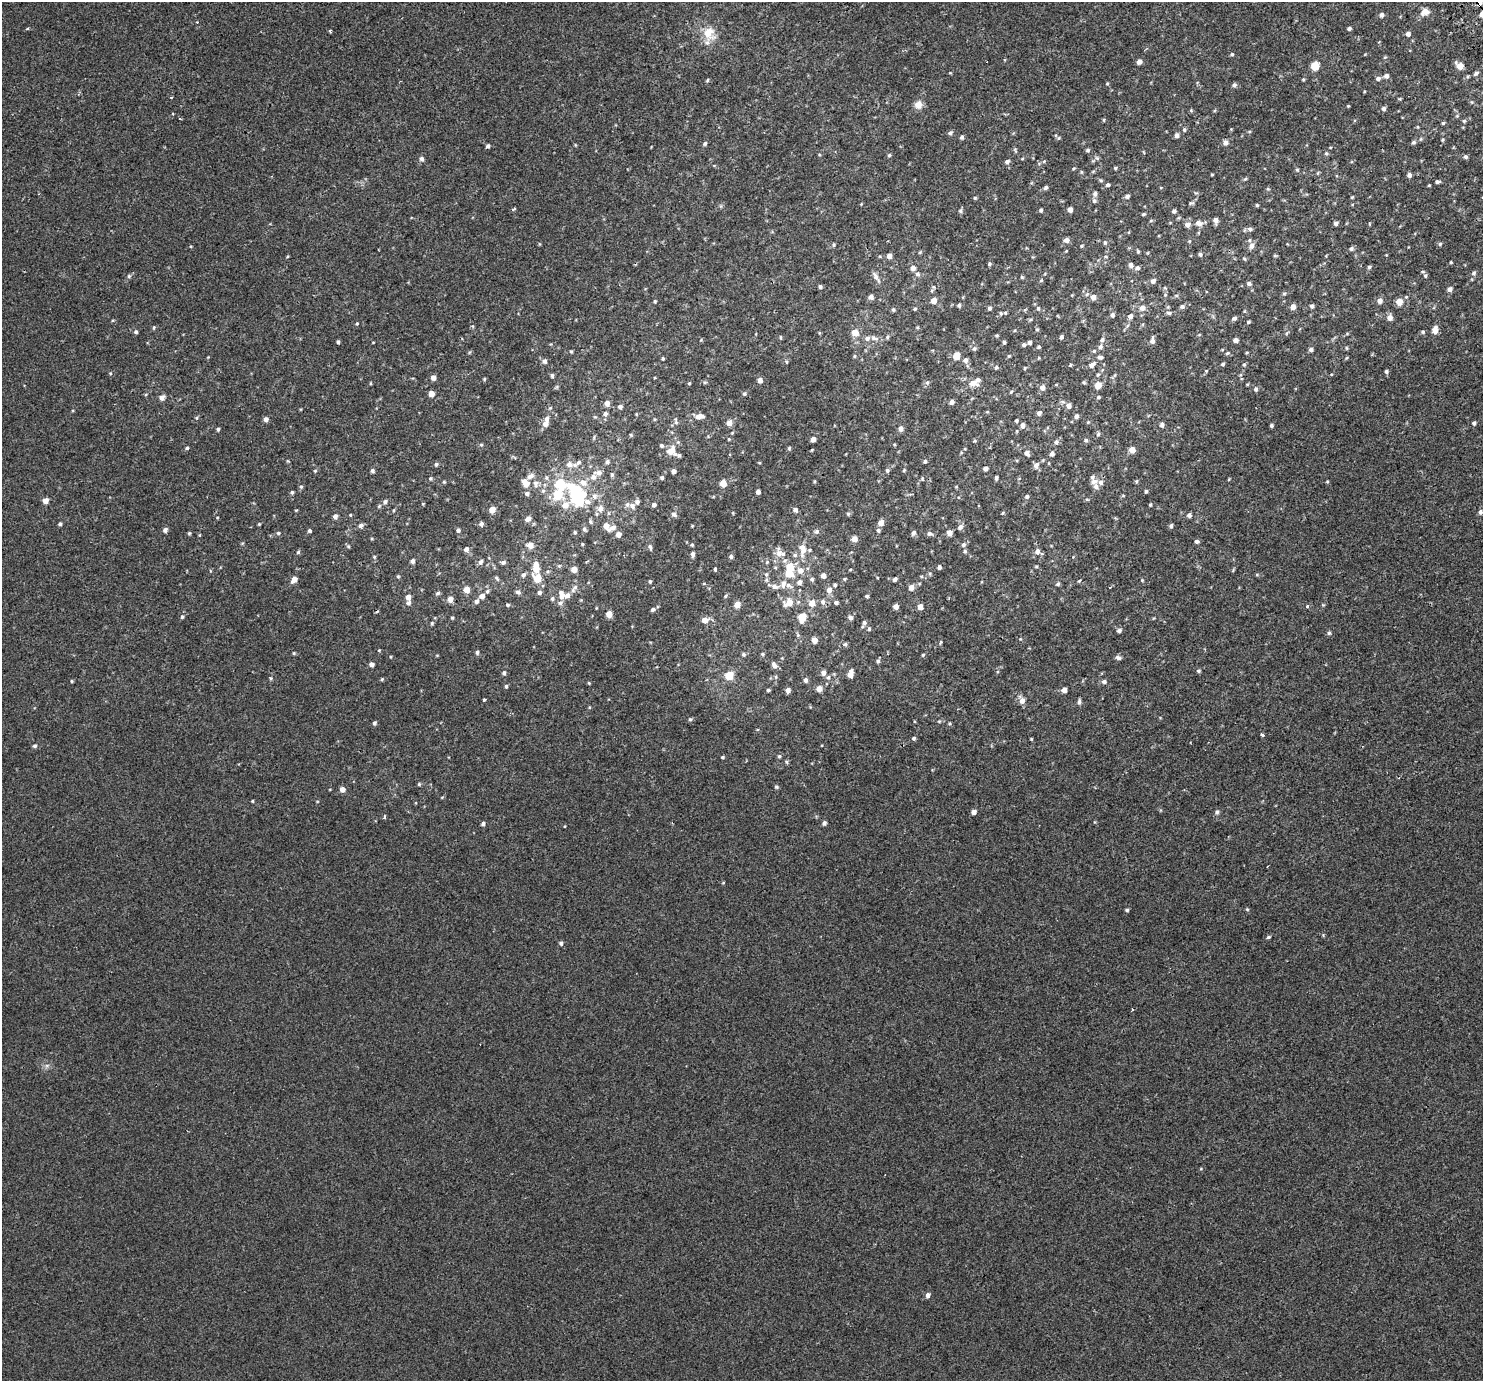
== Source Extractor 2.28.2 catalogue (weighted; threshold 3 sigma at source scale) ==
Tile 10 of 4 x 4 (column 2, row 3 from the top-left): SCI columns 1542-3022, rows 1569-2947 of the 6034 x 5956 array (HDU 1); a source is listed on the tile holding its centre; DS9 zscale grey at full resolution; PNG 1485 x 1383 px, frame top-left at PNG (2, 2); no overlay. Shown black and unused: <1% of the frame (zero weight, under 2 of 3 exposures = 3% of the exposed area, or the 3 px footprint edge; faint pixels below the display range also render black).
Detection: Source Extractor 2.28.2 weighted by HDU 2 'WHT'; one run over the whole footprint, this tile lists its part. Background -2.08e-05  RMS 0.0026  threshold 0.0119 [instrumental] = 3 sigma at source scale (4.5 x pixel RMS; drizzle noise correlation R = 1.50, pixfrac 1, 0.0396/0.0396 arcsec/px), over >= 5 px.
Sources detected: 498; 1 inside a brighter object's white glare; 3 cosmic-ray / hot-pixel residue — not listed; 20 inside a brighter listed object's ellipse — not listed separately; the other 474 listed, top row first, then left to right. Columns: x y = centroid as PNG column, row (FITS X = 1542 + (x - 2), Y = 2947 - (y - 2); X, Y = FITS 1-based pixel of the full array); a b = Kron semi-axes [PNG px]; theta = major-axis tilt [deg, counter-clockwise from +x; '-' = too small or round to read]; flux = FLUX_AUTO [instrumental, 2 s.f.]
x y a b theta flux
1479 3 6 5 - 1.2
1425 12 9 7 16 2.1
1381 15 5 5 - 0.72
1349 28 4 3 - 0.52
27 29 4 3 - 0.3
330 31 4 3 - 0.55
709 33 20 16 -63 4.6
1408 34 5 5 - 0.9
1232 54 5 4 - 0.35
1385 57 5 4 - 0.25
1139 62 5 5 - 1.1
1315 66 5 5 - 7.4
1460 66 6 5 - 3.5
1476 73 7 5 45 0.58
1386 76 5 5 - 0.89
1378 78 6 6 - 0.62
707 80 5 3 - 0.25
1107 83 4 4 - 0.25
1234 85 5 5 - 0.66
1400 99 5 3 - 0.22
918 105 10 9 - 1.8
1348 106 4 3 - 0.2
1384 109 5 5 - 0.6
1104 120 5 3 - 0.24
1464 121 5 4 - 0.36
1443 123 5 4 - 0.32
1184 130 5 4 - 0.41
950 133 6 4 40 0.54
1177 135 5 5 - 0.85
962 137 5 4 - 0.53
1059 138 6 4 88 0.25
1442 140 5 3 - 0.27
1225 142 6 6 - 0.96
1413 142 5 5 - 0.49
705 143 5 5 - 0.43
575 145 5 3 - 0.19
488 146 5 4 - 0.5
1088 150 5 5 - 0.36
1015 151 8 3 -69 0.33
1326 153 5 4 - 0.38
889 155 4 4 - 0.34
1466 157 5 5 - 0.48
1097 158 6 4 -44 0.38
421 159 6 5 - 0.65
1007 161 6 5 - 0.57
1044 161 5 4 - 0.27
1073 168 5 3 - 0.25
1115 168 4 4 - 0.29
1297 170 5 4 - 0.3
1081 172 5 3 - 0.25
1318 173 6 3 71 0.25
1212 174 5 3 - 0.19
1409 175 4 4 - 0.85
1245 179 6 4 44 0.29
1101 180 6 4 -21 0.32
1437 182 5 3 - 0.51
1108 185 5 4 - 0.51
1429 185 3 3 - 0.21
1045 188 5 5 - 0.47
1268 189 5 4 - 0.26
1095 194 6 5 - 0.66
1127 196 5 5 - 0.58
1352 197 5 3 - 0.24
975 198 4 4 - 0.28
1094 201 6 6 - 0.51
1191 203 8 5 18 0.42
861 204 4 3 - 0.18
1257 205 4 4 - 0.29
514 209 5 3 - 0.4
1041 210 4 4 - 0.43
1070 210 4 4 - 1.3
960 211 6 5 - 0.42
1174 211 4 4 - 0.5
1144 214 5 3 - 0.31
1215 220 6 5 - 1.1
1151 221 5 3 - 0.25
1199 223 10 8 -15 1.3
1336 223 5 4 - 0.61
1187 224 7 7 - 1.1
1250 229 5 5 - 0.83
1066 240 5 5 - 1.2
1105 242 5 4 - 0.33
1440 244 5 5 - 0.38
833 245 6 4 85 0.32
1081 246 4 3 - 0.25
1252 246 8 7 - 1.1
1351 249 6 5 - 0.52
1138 251 5 4 - 0.3
920 252 5 4 - 0.25
1200 254 5 4 - 0.49
287 256 4 3 - 0.22
889 256 5 5 - 1.3
1275 256 6 4 0 0.27
1106 257 5 3 - 0.22
1244 259 6 3 -45 0.27
1451 262 3 3 - 0.22
989 264 5 4 - 0.39
1131 265 7 6 - 0.73
1369 267 6 4 16 0.37
913 268 5 5 - 1.2
1137 268 6 6 - 0.59
1474 273 6 5 - 0.45
917 274 7 6 - 0.67
129 276 5 5 - 0.42
1425 276 6 5 - 0.44
876 277 16 6 -57 1.2
1022 277 5 4 - 0.27
1041 281 6 4 2 0.23
1153 281 6 5 - 0.72
1249 283 5 4 - 0.7
820 287 4 4 - 0.51
1450 289 5 5 - 0.96
1284 293 5 5 - 0.33
1165 295 5 4 - 0.29
871 297 5 5 - 0.85
1093 297 6 6 - 1.5
1406 297 4 4 - 0.22
934 300 5 5 - 1.9
655 301 5 3 - 0.28
1380 301 6 6 - 1.1
1399 302 5 5 - 3.1
959 305 5 4 - 0.4
1182 306 6 6 - 0.5
1312 306 5 4 - 0.55
1293 307 5 5 - 1.6
989 308 5 4 - 0.53
1038 308 6 4 -79 0.46
1142 308 7 6 - 1.3
915 309 5 4 - 0.31
893 310 5 5 - 0.4
1001 313 5 4 - 0.3
1005 313 4 4 - 0.26
1169 313 8 5 -8 0.6
1112 315 5 5 - 0.57
1130 316 6 5 - 0.94
1234 318 6 5 - 0.53
1390 318 6 5 - 1.4
1030 320 6 4 1 0.27
1248 322 5 4 - 0.29
357 323 4 3 - 0.24
154 327 6 4 82 0.3
1037 329 5 4 - 0.27
1435 330 9 6 79 1.5
136 332 5 4 - 0.44
855 332 8 7 - 2.1
1423 332 5 4 - 0.37
997 335 4 4 - 0.27
780 337 5 3 - 0.23
887 337 6 4 27 0.37
1061 337 4 4 - 0.54
874 338 11 5 -10 0.97
701 340 4 4 - 0.22
1102 340 6 5 - 0.57
1235 340 4 4 - 1.2
1152 341 7 5 86 1
338 342 4 3 - 0.38
373 342 4 2 - 0.16
1004 342 4 3 - 0.46
1030 342 4 4 - 0.67
1024 345 5 4 - 0.49
1039 347 4 4 - 0.38
1100 347 7 6 - 0.69
974 348 6 6 - 0.51
1346 348 5 3 - 0.23
1311 349 5 4 - 0.56
571 351 4 4 - 0.27
1094 351 5 5 - 0.32
1227 353 5 4 - 0.34
854 356 5 4 - 0.28
956 356 6 5 - 3.1
1009 356 4 4 - 0.23
1100 357 7 5 -2 0.6
663 358 4 4 - 0.33
966 360 6 6 - 0.89
544 361 6 5 - 0.85
786 362 5 3 - 0.26
1223 364 5 3 - 0.35
1070 365 4 3 - 0.25
1092 365 9 6 48 0.8
1244 365 5 4 - 0.27
996 367 5 5 - 0.47
1024 368 5 3 - 0.21
1206 371 4 3 - 0.23
1386 371 4 4 - 0.48
552 376 6 4 -88 0.43
433 378 5 5 - 1.1
484 379 4 4 - 0.27
760 380 5 5 - 1.4
705 382 6 3 18 0.3
1084 382 5 4 - 0.3
370 383 5 3 - 0.19
689 383 5 4 - 0.27
927 383 6 5 - 0.46
973 383 13 9 -6 2
1056 385 5 3 - 0.23
1098 385 6 5 - 3
1042 388 6 6 - 1.1
1255 389 6 5 - 0.5
1011 392 5 3 - 0.28
431 394 5 4 - 2.1
744 394 5 5 - 0.42
162 397 6 6 - 1.1
1098 397 4 3 - 0.38
951 402 6 5 - 0.65
607 403 6 5 - 1.3
1069 406 6 6 - 1.2
620 407 5 5 - 0.7
550 408 6 5 - 0.34
1039 413 5 5 - 0.72
605 414 6 5 - 0.71
636 414 5 3 - 0.2
699 416 14 7 -2 1.7
1076 416 5 5 - 0.74
266 419 5 5 - 0.94
1016 420 4 4 - 0.37
676 421 10 5 -79 0.54
1088 422 4 4 - 0.22
729 423 6 5 - 1.7
1474 423 5 5 - 0.49
545 424 7 6 - 1.4
1022 425 6 5 - 1
1162 425 5 5 - 0.66
1271 425 3 3 - 0.46
901 428 6 5 - 1
218 429 4 4 - 0.4
1098 434 6 5 - 0.4
631 435 5 4 - 0.24
594 437 6 3 73 0.28
729 439 4 4 - 0.23
813 439 5 4 - 1.1
1086 440 6 5 - 0.44
975 441 5 4 - 0.26
1056 442 6 6 - 0.62
894 444 4 3 - 0.22
481 445 5 4 - 0.31
661 446 5 5 - 0.48
187 448 5 4 - 0.35
789 448 5 4 - 0.31
1132 450 5 5 - 2.5
671 451 9 9 - 2.9
1027 453 7 6 - 0.79
1052 454 5 4 - 0.88
925 461 5 4 - 0.42
579 462 7 5 38 0.49
607 462 6 5 - 0.54
436 464 5 5 - 0.45
569 464 8 8 - 1.3
1036 465 8 7 - 1
985 468 5 4 - 0.79
887 470 5 5 - 0.41
904 470 4 4 - 0.25
315 471 4 4 - 0.27
372 471 5 5 - 0.46
674 471 4 4 - 0.84
612 475 6 5 - 0.4
530 476 10 6 26 0.98
593 477 8 7 - 1.2
662 477 4 4 - 0.47
996 477 4 3 - 0.51
1092 477 7 6 - 0.48
430 478 5 5 - 0.34
1136 481 5 5 - 0.27
1327 481 4 4 - 0.23
444 482 5 4 - 0.27
1101 482 7 6 - 0.77
525 483 10 7 -58 1.8
583 483 11 9 -21 1.9
723 483 5 5 - 3.4
535 484 10 7 -88 1
561 484 16 14 -44 7.2
1096 486 7 6 - 0.96
301 487 6 5 - 0.4
543 491 6 5 - 0.43
1146 491 5 3 - 0.33
292 492 4 4 - 0.36
577 492 17 10 -39 17
758 492 4 4 - 0.79
527 494 5 5 - 0.61
594 496 9 7 -89 1.1
1123 496 5 3 - 0.21
1027 497 5 5 - 0.48
45 501 5 5 - 1.9
385 502 6 6 - 0.61
565 505 8 8 - 2.2
654 505 5 4 - 0.64
1150 505 4 3 - 0.27
632 506 9 7 -40 0.99
600 508 8 8 - 1.3
492 509 5 5 - 2.7
296 510 4 3 - 0.21
394 510 5 3 - 0.22
795 510 6 5 - 0.63
1480 512 5 5 - 0.59
608 513 6 3 -71 0.28
1003 513 4 3 - 0.26
674 514 7 5 -45 0.68
848 514 5 4 - 0.34
350 515 4 3 - 0.21
1189 515 5 5 - 0.76
335 516 5 5 - 0.91
528 519 7 6 - 1.1
590 522 6 5 - 0.4
881 523 6 5 - 1.7
60 524 4 4 - 0.43
259 524 4 3 - 0.24
481 524 6 6 - 0.72
361 526 7 6 - 0.72
606 526 9 6 -54 1.8
692 526 4 3 - 0.18
1171 526 5 4 - 0.5
960 527 7 6 - 0.82
584 529 6 5 - 0.51
165 530 5 5 - 0.71
458 530 5 5 - 0.57
878 530 6 5 - 0.44
309 531 4 4 - 0.49
817 531 6 6 - 0.61
575 532 5 4 - 0.3
189 533 5 4 - 0.29
278 533 5 4 - 0.37
913 533 6 5 - 0.74
949 533 5 5 - 1.5
618 534 5 5 - 1.4
930 534 8 6 -18 0.58
854 539 6 5 - 1.6
1197 541 5 4 - 0.53
582 544 4 3 - 0.24
530 545 7 6 - 1.8
692 545 5 4 - 0.3
963 545 7 6 - 0.58
348 546 5 4 - 0.32
650 547 9 5 -78 0.54
803 548 16 9 -88 2.4
466 549 6 5 - 0.94
965 551 5 5 - 0.36
1037 551 8 6 87 1.1
298 552 5 5 - 0.33
779 553 11 10 - 1.8
693 554 7 5 88 0.69
731 556 5 5 - 0.53
374 557 5 4 - 0.3
1073 557 3 3 - 0.18
413 561 5 5 - 0.66
481 562 7 6 - 0.67
503 562 6 5 - 0.55
767 562 4 4 - 0.29
1036 566 5 3 - 0.26
790 567 7 6 - 4.3
939 567 4 4 - 0.65
536 569 8 6 -85 2.9
574 569 5 5 - 2.2
715 569 5 3 - 0.32
548 571 5 3 - 0.33
800 571 9 8 - 1.5
766 574 6 5 - 0.47
930 574 6 3 -73 0.28
523 575 7 6 - 0.68
398 576 4 4 - 0.29
823 576 5 5 - 1.1
497 578 8 4 -49 0.43
537 578 6 5 - 5.3
294 579 6 5 - 2
812 579 5 5 - 0.51
845 579 5 4 - 0.27
895 579 5 4 - 0.69
1142 580 4 3 - 0.22
650 581 4 3 - 0.35
1079 581 4 3 - 0.53
799 582 6 5 - 0.9
783 584 11 6 82 1.2
1058 584 6 5 - 0.42
835 585 5 4 - 0.4
775 586 10 6 -9 1.1
575 587 9 6 46 0.86
911 587 6 6 - 1.3
467 590 5 5 - 2.4
829 590 7 6 - 1.3
487 591 6 5 - 0.42
518 592 6 6 - 0.6
539 592 5 5 - 0.59
438 593 6 5 - 0.48
561 594 14 8 -77 1.6
482 596 6 5 - 1.2
725 596 6 3 70 0.3
867 596 4 4 - 0.37
408 597 6 5 - 1.7
450 599 6 5 - 1.5
552 599 6 4 76 0.4
477 601 6 5 - 0.72
789 602 9 7 27 3
823 602 7 6 - 0.75
836 602 5 4 - 0.62
408 603 6 6 - 0.56
812 603 6 6 - 2.2
507 605 5 4 - 0.34
737 605 5 5 - 2.3
896 606 5 4 - 1.3
1307 606 4 4 - 0.4
920 607 5 5 - 1.6
653 609 6 5 - 0.58
609 614 5 5 - 2.7
182 617 5 4 - 0.35
452 618 4 4 - 0.26
802 618 6 5 - 5.7
851 618 6 5 - 0.68
705 620 6 6 - 2.1
864 622 7 5 78 0.62
432 623 6 4 75 0.32
869 629 6 4 75 0.38
1119 630 5 5 - 0.58
1329 633 5 5 - 0.44
798 635 6 4 -71 0.33
814 640 5 5 - 1.9
941 642 5 3 - 0.23
845 644 5 5 - 0.42
379 650 4 4 - 0.22
477 652 6 4 -90 0.46
294 653 4 4 - 0.25
743 654 6 6 - 0.41
762 654 5 4 - 0.34
923 655 5 4 - 0.27
1118 658 8 5 -21 0.61
878 661 5 4 - 0.46
371 664 5 4 - 1
774 665 9 6 -61 0.94
1198 671 5 5 - 0.38
504 673 5 5 - 0.51
823 673 5 5 - 1.1
850 674 7 4 77 2
729 675 6 5 - 6.2
776 677 6 4 90 0.31
828 677 6 5 - 0.49
271 678 5 4 - 0.27
382 679 4 4 - 0.29
805 680 5 4 - 0.74
72 681 4 4 - 0.23
1104 681 6 5 - 0.63
589 683 4 3 - 0.22
506 686 5 4 - 0.38
819 689 5 5 - 1.9
768 690 4 3 - 0.36
788 690 5 4 - 0.93
1064 690 5 4 - 1.3
484 700 4 3 - 1.1
1022 701 8 7 - 1.3
1079 702 7 5 85 0.52
690 719 5 5 - 0.35
374 723 5 4 - 0.47
950 723 5 3 - 0.24
1262 735 3 3 - 0.7
914 738 5 5 - 0.44
1031 739 3 3 - 0.21
35 746 5 5 - 0.47
779 756 5 5 - 0.36
722 757 4 3 - 0.3
786 762 6 4 -32 0.34
419 784 4 4 - 0.31
776 787 6 4 -21 0.34
342 789 5 5 - 1.4
252 801 3 3 - 0.21
974 812 5 4 - 1.2
1217 812 6 5 - 0.51
824 823 5 4 - 0.59
483 824 4 4 - 0.6
1267 866 3 2 - 0.23
723 883 4 3 - 0.18
1247 909 5 4 - 0.25
1127 910 4 4 - 0.37
1323 935 4 4 - 0.23
1268 937 6 4 27 0.36
561 943 5 5 - 0.52
1132 1010 3 3 - 0.73
47 1065 7 4 19 0.5
928 1295 6 5 - 0.9
Overlapping masked pixels (flux is a lower limit): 1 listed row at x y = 1479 3
Isophote crosses this tile's border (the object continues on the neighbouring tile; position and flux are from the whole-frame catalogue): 1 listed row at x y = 1479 3